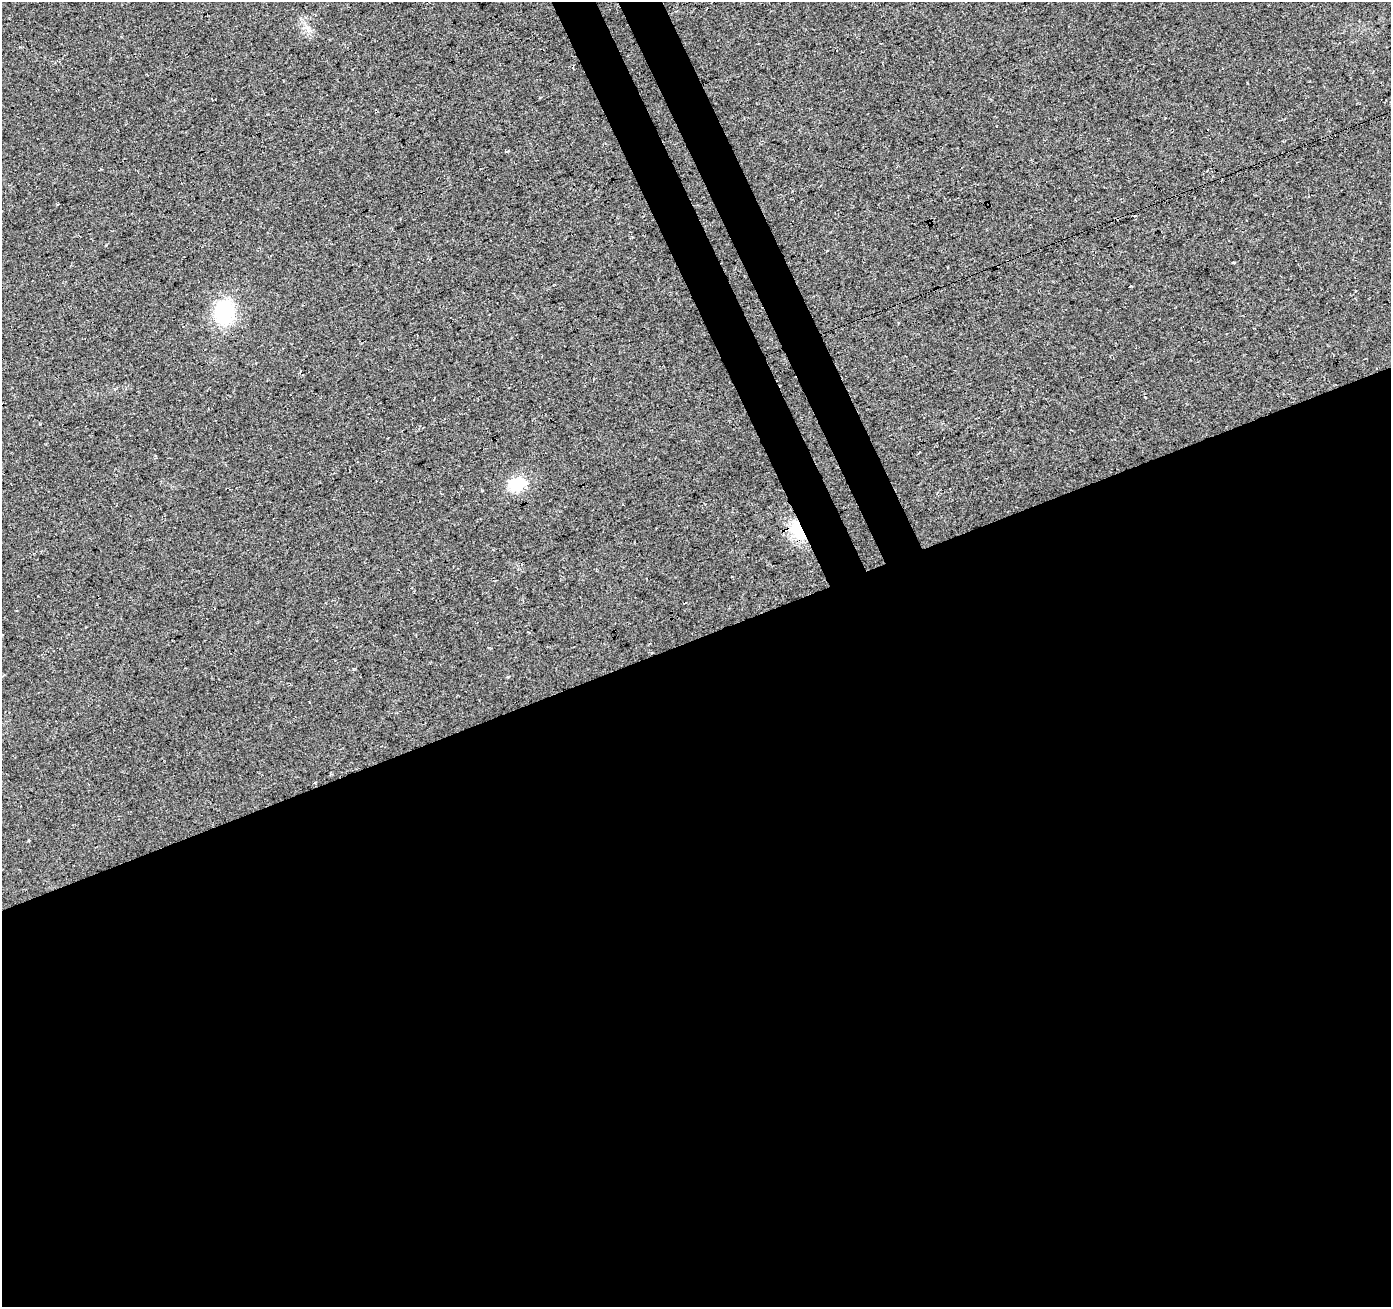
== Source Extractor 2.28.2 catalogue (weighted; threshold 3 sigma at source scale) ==
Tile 15 of 4 x 4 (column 3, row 4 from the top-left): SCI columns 2839-4227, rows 163-1467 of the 5669 x 5493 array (HDU 1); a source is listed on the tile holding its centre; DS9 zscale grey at full resolution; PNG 1393 x 1309 px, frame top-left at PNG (2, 2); no overlay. Shown black and unused: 54% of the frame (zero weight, under 3 of 4 exposures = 5% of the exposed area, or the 3 px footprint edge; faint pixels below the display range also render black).
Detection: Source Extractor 2.28.2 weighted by HDU 2 'WHT'; one run over the whole footprint, this tile lists its part. Background 0.0459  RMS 0.0082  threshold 0.037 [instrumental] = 3 sigma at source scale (4.5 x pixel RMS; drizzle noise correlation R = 1.50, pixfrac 1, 0.0396/0.0396 arcsec/px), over >= 5 px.
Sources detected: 4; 1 cosmic-ray / hot-pixel residue — not listed; the other 3 listed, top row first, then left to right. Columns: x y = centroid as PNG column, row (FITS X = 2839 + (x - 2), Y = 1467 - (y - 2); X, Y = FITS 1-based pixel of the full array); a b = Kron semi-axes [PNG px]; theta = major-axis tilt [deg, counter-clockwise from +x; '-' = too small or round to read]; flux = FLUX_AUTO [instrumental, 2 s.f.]
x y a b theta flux
224 312 26 21 -87 53
517 484 23 16 15 22
798 531 29 15 -63 26
Overlapping masked pixels (flux is a lower limit): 1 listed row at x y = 798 531